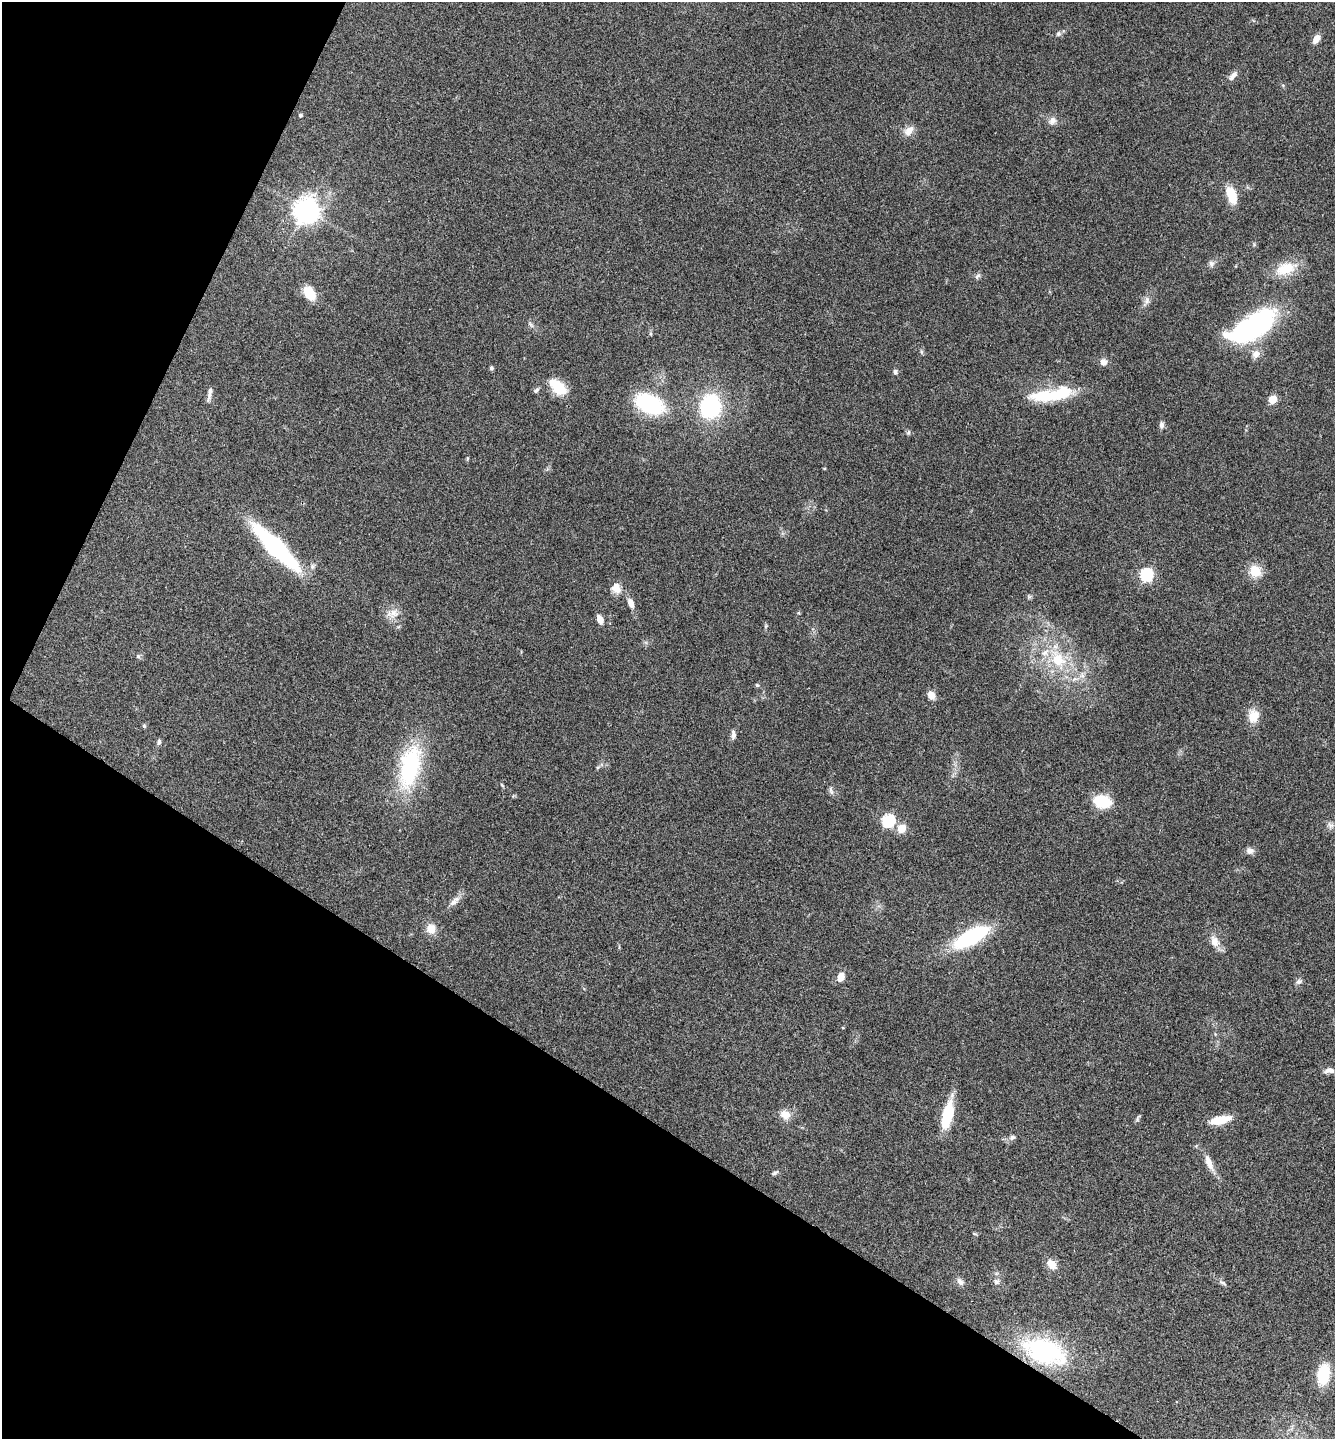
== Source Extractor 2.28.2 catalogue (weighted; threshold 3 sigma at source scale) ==
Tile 9 of 4 x 4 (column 1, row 3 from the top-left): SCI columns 286-1618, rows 1441-2877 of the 5766 x 5758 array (HDU 1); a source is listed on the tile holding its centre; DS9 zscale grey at full resolution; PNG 1337 x 1441 px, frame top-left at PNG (2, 2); no overlay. Shown black and unused: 28% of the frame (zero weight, under 3 of 4 exposures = <1% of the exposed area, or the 3 px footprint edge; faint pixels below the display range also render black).
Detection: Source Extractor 2.28.2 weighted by HDU 2 'WHT'; one run over the whole footprint, this tile lists its part. Background 0.123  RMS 0.0064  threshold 0.0289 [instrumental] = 3 sigma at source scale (4.5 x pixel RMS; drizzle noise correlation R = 1.50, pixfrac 1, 0.05/0.05 arcsec/px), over >= 5 px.
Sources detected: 80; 1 inside a brighter object's white glare — not listed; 3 inside a brighter listed object's ellipse — not listed separately; the other 76 listed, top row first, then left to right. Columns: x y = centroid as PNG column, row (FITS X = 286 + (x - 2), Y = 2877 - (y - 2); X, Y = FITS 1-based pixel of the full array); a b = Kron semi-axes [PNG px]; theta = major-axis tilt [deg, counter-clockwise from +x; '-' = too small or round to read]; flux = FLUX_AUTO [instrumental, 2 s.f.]
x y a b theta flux
1058 34 8 7 - 1.7
1316 39 11 7 55 4.3
1233 76 16 7 51 3.4
300 115 4 4 - 1.1
1052 121 11 9 66 3.7
909 131 16 10 46 5.2
1231 195 15 8 -70 17
306 210 9 8 - 570
1211 264 9 7 -85 2.2
1286 268 24 14 19 18
977 276 9 6 40 1.6
309 293 15 10 -57 14
1147 300 12 7 85 3
1255 323 52 28 31 83
531 324 12 4 -50 1.5
651 334 5 3 - 0.79
1103 362 10 8 -66 3.2
491 368 5 4 - 1.4
895 372 6 5 - 1.5
558 387 24 13 -42 15
536 390 7 5 44 1.7
210 391 10 7 71 2.6
1053 394 52 13 9 37
1273 399 5 5 - 18
649 404 22 14 -24 72
710 406 20 17 83 65
1161 425 8 6 87 2.3
908 432 7 5 68 1.2
824 468 5 3 - 0.51
275 547 53 14 -45 99
1255 571 14 13 - 12
1146 575 6 6 - 94
616 588 14 12 -61 6.2
1029 597 7 4 72 1
631 603 12 7 -68 4.2
394 613 17 12 46 6.4
600 619 10 6 -71 4.7
766 626 6 4 71 0.84
138 656 6 6 - 1.2
1058 659 28 19 -58 28
757 685 5 5 - 0.9
931 695 10 8 -65 5
1253 716 17 13 76 9.4
144 726 5 4 - 0.99
733 735 12 6 89 2.3
159 742 7 5 77 1.7
410 766 62 26 77 60
502 785 6 3 -45 0.74
831 791 13 5 -74 1.8
1102 802 12 9 -12 34
888 820 6 6 - 78
1331 825 10 7 -54 2.5
902 828 5 5 - 19
1250 851 10 8 -6 3
454 902 14 7 30 3.6
431 929 12 12 - 7.1
971 937 34 12 29 70
1215 941 16 11 -66 6.5
841 977 9 6 69 6.3
1299 981 9 6 32 1.9
843 1028 4 3 - 0.58
1329 1070 13 7 3 3.2
785 1114 14 11 -19 6.7
947 1115 29 10 77 27
1138 1118 11 4 76 1.2
1220 1120 22 8 13 13
1012 1137 7 6 - 1.9
1209 1163 22 7 -67 7
775 1172 8 5 32 1.4
975 1234 7 3 -19 0.68
1051 1264 13 9 -47 6.3
960 1282 11 7 -55 2.8
996 1282 8 7 - 2.1
1222 1283 10 5 -35 1.6
1045 1351 48 25 -19 79
1323 1374 18 10 82 30
Overlapping masked pixels (flux is a lower limit): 1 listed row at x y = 1045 1351